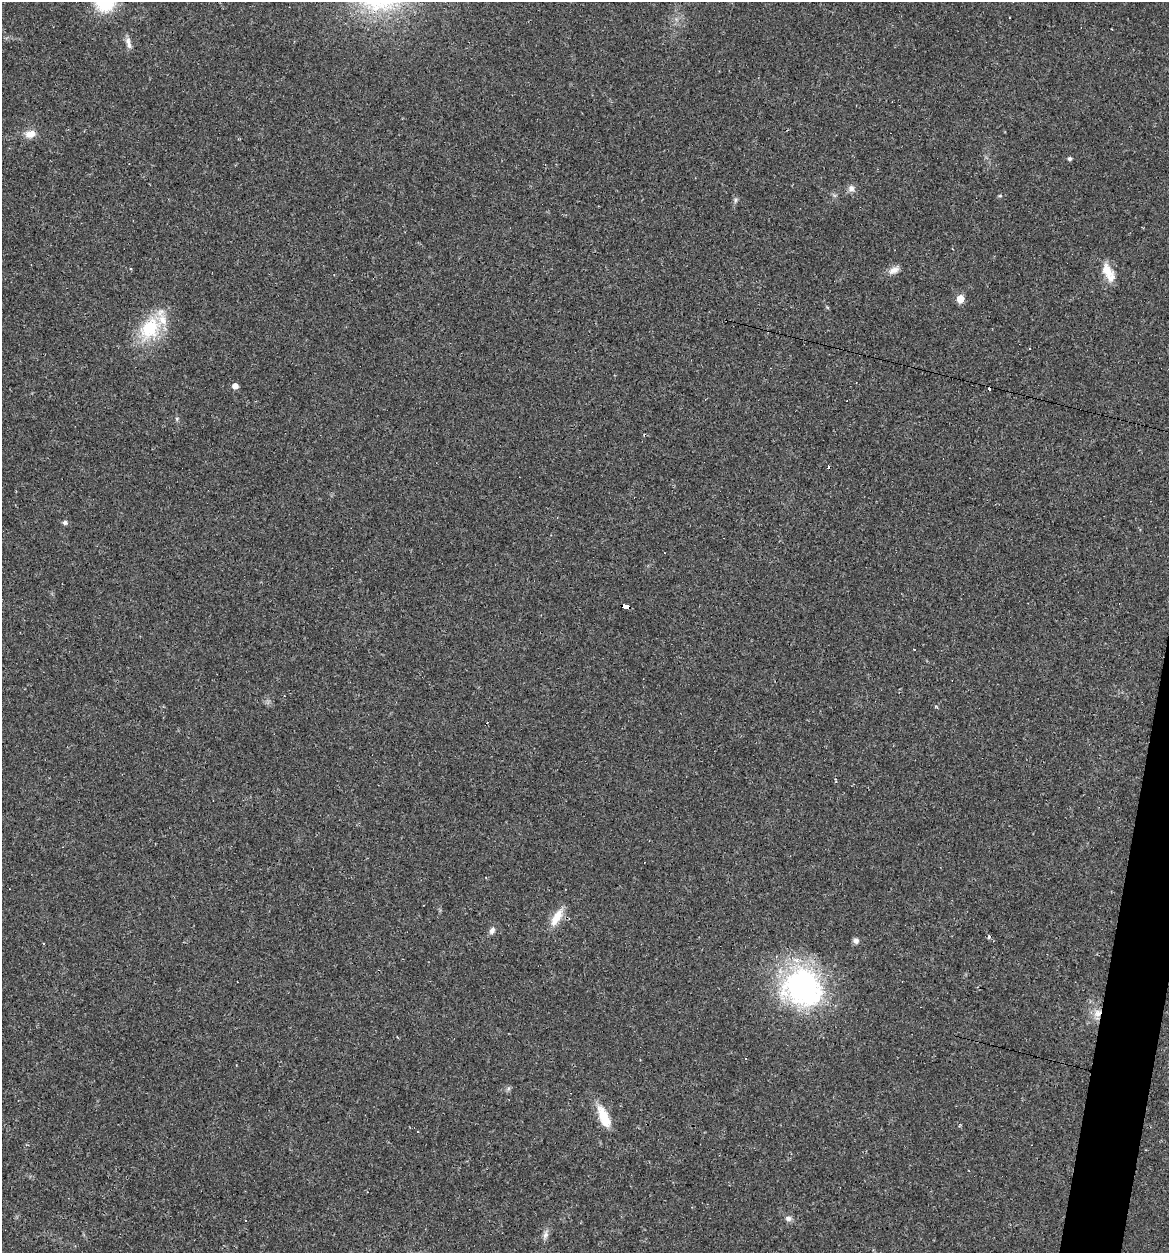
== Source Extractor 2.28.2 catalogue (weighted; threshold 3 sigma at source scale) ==
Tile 6 of 4 x 4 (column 2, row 2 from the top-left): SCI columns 1444-2610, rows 2576-3826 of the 5079 x 5086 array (HDU 1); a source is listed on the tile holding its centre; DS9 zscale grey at full resolution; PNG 1171 x 1255 px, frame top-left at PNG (2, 2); no overlay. Shown black and unused: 2% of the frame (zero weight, under 2 of 3 exposures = <1% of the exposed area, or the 3 px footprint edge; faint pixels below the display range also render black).
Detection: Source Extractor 2.28.2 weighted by HDU 2 'WHT'; one run over the whole footprint, this tile lists its part. Background 0.0227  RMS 0.0044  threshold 0.0197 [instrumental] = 3 sigma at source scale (4.5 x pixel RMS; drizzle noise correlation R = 1.50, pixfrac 1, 0.05/0.05 arcsec/px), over >= 5 px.
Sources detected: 38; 11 cosmic-ray / hot-pixel residue — not listed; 1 inside a brighter listed object's ellipse — not listed separately; the other 26 listed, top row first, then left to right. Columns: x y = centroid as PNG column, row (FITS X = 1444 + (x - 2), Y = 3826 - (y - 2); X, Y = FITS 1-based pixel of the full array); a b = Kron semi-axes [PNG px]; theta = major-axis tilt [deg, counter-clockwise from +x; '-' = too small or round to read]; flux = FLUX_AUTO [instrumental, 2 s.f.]
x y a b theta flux
128 43 17 5 -78 2.2
30 134 14 10 13 3.8
1070 158 4 4 - 1
851 189 8 8 - 2
1000 196 5 3 - 0.46
735 200 7 4 89 0.82
894 270 14 8 20 2.7
1107 271 21 14 -62 7
960 299 6 5 - 6.9
150 328 37 23 54 22
235 386 5 5 - 2.6
177 419 5 5 - 0.62
65 523 6 5 - 1.2
626 606 7 4 -16 48
914 649 3 3 - 1.1
936 707 5 3 - 0.44
556 917 25 9 60 6.9
492 930 10 6 60 1.7
989 936 5 4 - 0.69
856 941 7 7 - 1.5
43 943 3 2 - 0.43
803 987 47 43 -32 84
1098 1013 11 10 - 3.8
604 1117 28 10 -68 10
788 1218 9 7 -2 1.5
545 1235 11 7 68 1.9
Overlapping masked pixels (flux is a lower limit): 2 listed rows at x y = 626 606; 1098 1013